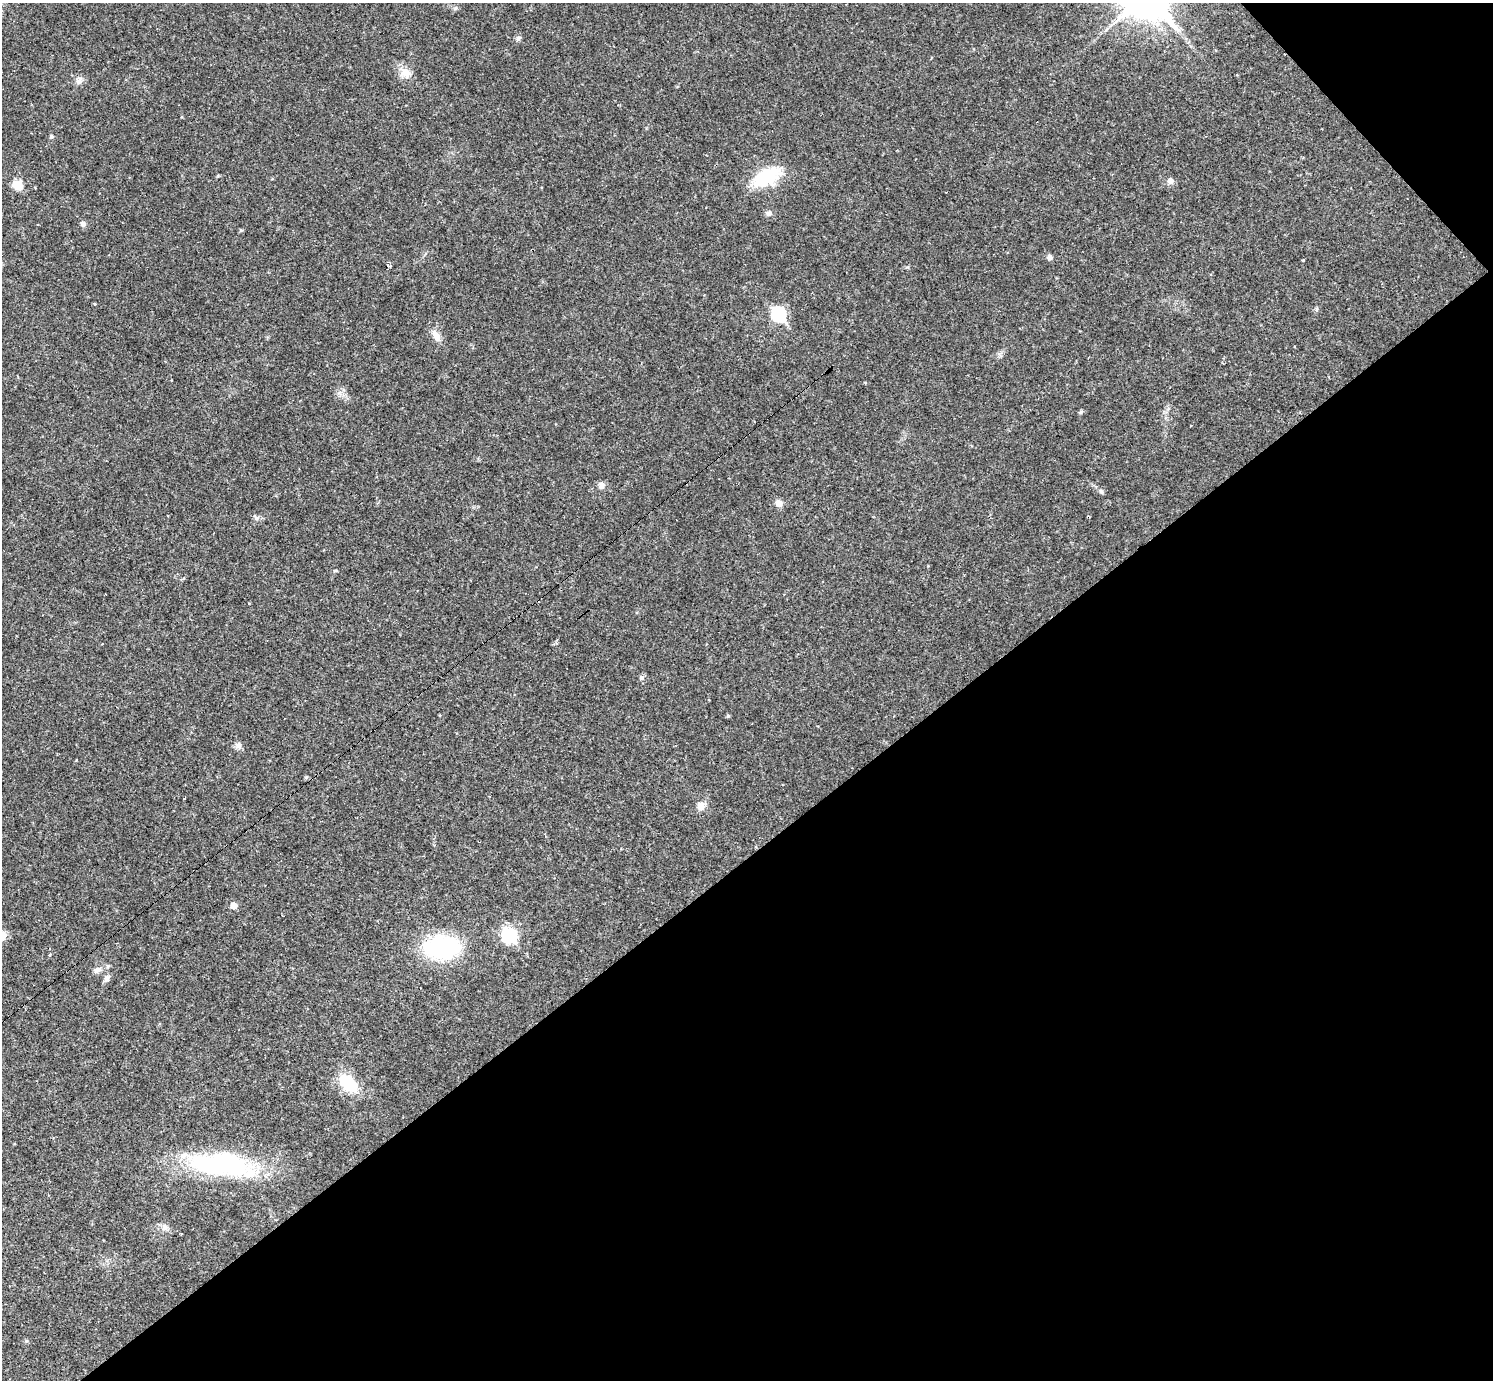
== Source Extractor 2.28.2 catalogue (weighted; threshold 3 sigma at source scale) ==
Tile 12 of 4 x 4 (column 4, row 3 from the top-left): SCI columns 4473-5963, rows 1673-3050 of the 5963 x 5960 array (HDU 1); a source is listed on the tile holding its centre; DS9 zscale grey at full resolution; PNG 1495 x 1382 px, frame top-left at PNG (2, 3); no overlay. Shown black and unused: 40% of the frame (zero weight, under 2 of 3 exposures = <1% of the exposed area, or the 3 px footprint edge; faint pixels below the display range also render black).
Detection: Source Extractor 2.28.2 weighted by HDU 2 'WHT'; one run over the whole footprint, this tile lists its part. Background 0.0325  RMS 0.005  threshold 0.0225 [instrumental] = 3 sigma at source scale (4.5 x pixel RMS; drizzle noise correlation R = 1.50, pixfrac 1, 0.05/0.05 arcsec/px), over >= 5 px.
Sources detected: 39; all 39 listed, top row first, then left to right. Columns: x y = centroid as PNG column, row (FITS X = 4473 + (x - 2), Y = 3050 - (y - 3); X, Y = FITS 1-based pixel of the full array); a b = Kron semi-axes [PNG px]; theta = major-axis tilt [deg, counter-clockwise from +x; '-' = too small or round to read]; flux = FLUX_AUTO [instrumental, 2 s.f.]
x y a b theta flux
518 38 9 6 29 1.3
405 73 17 14 -47 5.6
79 80 11 9 68 2.5
51 137 5 5 - 1.1
766 177 31 17 26 28
1171 181 8 8 - 2.2
17 185 7 7 - 12
768 213 8 7 - 1.6
83 224 7 7 - 1.7
241 230 5 5 - 0.69
1050 257 7 6 - 1.8
1303 260 3 3 - 0.54
390 266 5 3 - 0.7
94 304 4 3 - 0.5
1316 309 6 4 88 0.73
778 314 7 7 - 64
436 336 17 8 -61 4.3
1081 412 6 5 - 0.84
601 485 8 7 - 2.7
1101 491 7 5 -61 1.1
779 503 8 7 - 3.5
256 518 10 4 -50 1.2
641 677 7 7 - 1.4
728 716 5 4 - 0.59
238 745 10 8 -18 2
306 777 5 5 - 0.62
184 798 3 2 - 0.51
701 806 11 10 - 3.9
233 905 5 5 - 5.5
509 935 9 9 - 43
2 936 9 8 - 6.4
441 947 30 18 3 71
50 955 4 3 - 0.51
97 970 12 7 19 2.6
106 978 10 6 53 2
348 1083 28 16 -43 18
221 1164 84 26 -8 78
165 1227 11 8 -58 2.6
26 1341 6 4 -19 0.81
Isophote crosses this tile's border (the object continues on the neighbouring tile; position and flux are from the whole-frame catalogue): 1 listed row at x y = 2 936